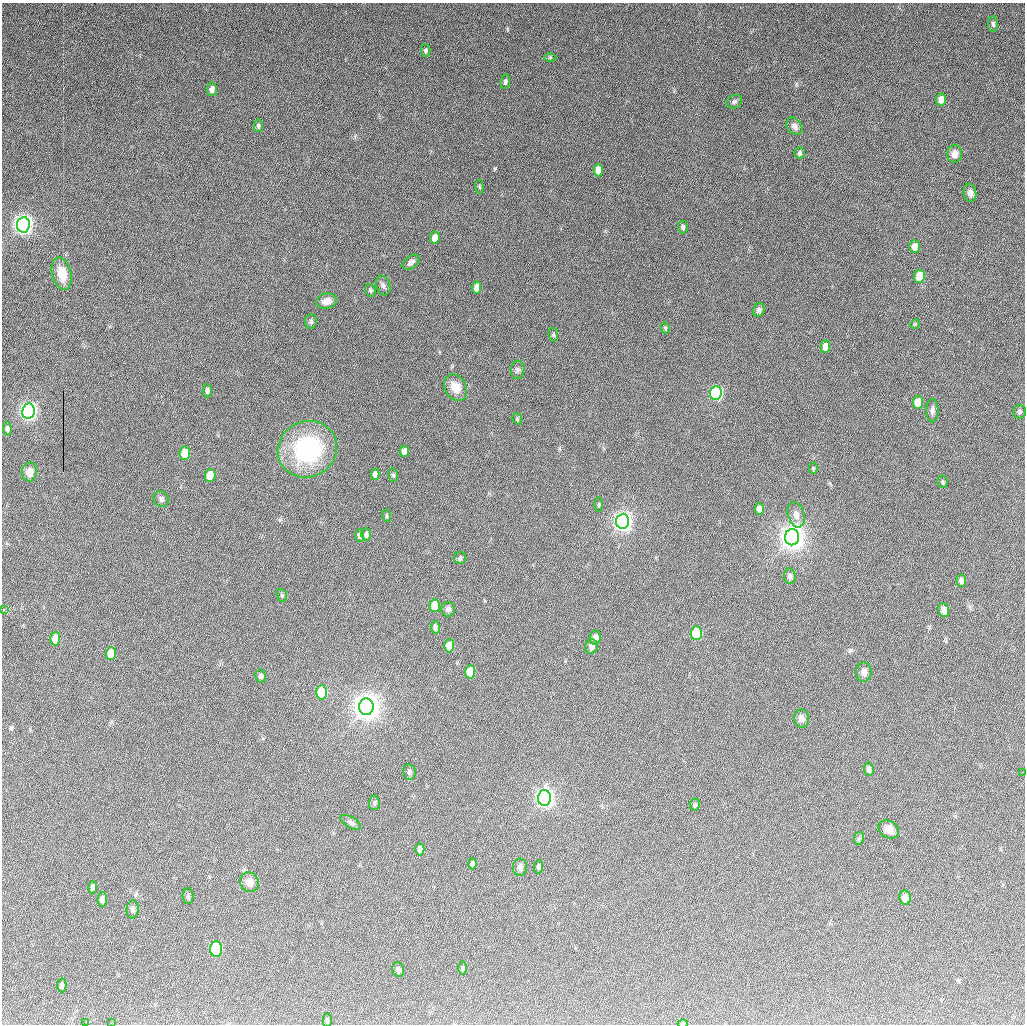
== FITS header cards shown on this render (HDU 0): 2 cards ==
NAXIS1  =                 1023
NAXIS2  =                 1022

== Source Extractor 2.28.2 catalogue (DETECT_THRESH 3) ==
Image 1023 x 1022 px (HDU 0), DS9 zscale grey, 1 PNG px = 1 image px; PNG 1027 x 1026 px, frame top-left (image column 1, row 1022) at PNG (2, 3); each listed source drawn as its Kron ellipse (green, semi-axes under 4 px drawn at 4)
Background 798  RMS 33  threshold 97.7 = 3 sigma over >= 5 px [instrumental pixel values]
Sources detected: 107; all 107 listed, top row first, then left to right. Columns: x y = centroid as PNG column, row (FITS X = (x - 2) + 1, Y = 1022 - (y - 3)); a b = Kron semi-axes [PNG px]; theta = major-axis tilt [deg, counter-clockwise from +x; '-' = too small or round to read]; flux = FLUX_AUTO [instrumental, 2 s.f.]
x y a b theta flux
993 24 8 5 -88 5.0e+03
426 50 6 4 -88 4.8e+03
550 57 6 4 0 2.7e+03
505 82 7 5 79 5.6e+03
212 89 7 5 84 1.1e+04
941 100 6 5 - 1.8e+04
734 102 8 6 27 5.6e+03
258 126 6 5 - 4.3e+03
794 126 9 7 -54 9.8e+03
799 153 6 5 - 5.2e+03
955 154 9 7 83 1.5e+04
598 170 6 4 89 2.0e+04
479 187 7 4 -84 3.1e+03
970 193 9 6 -83 1.2e+04
23 225 8 6 83 1.7e+06
683 227 6 4 -86 5.9e+03
435 238 6 5 - 2.0e+04
914 246 6 5 - 1.6e+04
411 262 9 6 37 7.9e+03
62 274 16 9 -75 3.8e+04
919 276 6 5 - 5.4e+04
383 285 10 7 -73 7.3e+03
476 287 6 4 85 1.9e+04
370 290 6 5 - 4.0e+03
327 301 10 7 11 1.6e+04
759 310 7 5 70 6.3e+03
311 321 7 5 84 5.0e+03
915 324 5 4 - 2.4e+03
665 328 6 3 -77 3.0e+03
553 335 7 5 -82 3.5e+03
825 347 6 5 - 2.6e+04
518 370 9 6 81 6.5e+03
456 387 14 10 -59 3.2e+04
207 391 6 4 -90 5.7e+03
716 393 7 6 - 4.1e+05
918 402 6 5 - 4.2e+04
28 411 7 6 - 1.2e+06
932 411 12 6 -90 8.6e+03
1019 412 7 6 - 4.5e+03
517 419 6 4 -71 2.8e+03
7 429 7 4 -86 3.8e+03
307 449 30 27 28 2.5e+05
404 451 5 4 - 1.4e+04
185 453 7 5 85 7.4e+04
813 468 6 4 84 2.5e+03
29 472 9 7 87 1.6e+04
375 474 5 4 - 1.2e+04
393 475 7 5 89 3.6e+03
210 476 6 5 - 6.7e+04
942 482 6 5 - 3.2e+03
161 499 8 7 - 6.2e+03
599 505 7 3 89 2.6e+03
759 509 6 4 89 1.6e+04
796 515 13 8 -74 1.5e+04
387 516 6 4 -75 3.0e+03
623 521 7 6 - 1.6e+06
366 534 6 5 - 7.3e+03
360 535 6 4 -89 8.2e+03
792 537 8 7 - 3.2e+06
460 558 6 6 - 3.9e+03
790 576 8 6 -84 9.7e+03
961 581 6 5 - 9.0e+03
282 595 6 5 - 3.0e+03
435 606 6 5 - 5.2e+04
3 609 3 3 - 2.1e+03
448 609 7 7 - 7.2e+03
944 610 7 5 -74 1.2e+04
435 627 6 4 -82 6.1e+03
696 633 7 5 89 1.5e+05
595 637 7 5 82 9.7e+03
55 639 7 5 86 3.4e+04
449 646 6 5 - 4.0e+04
591 647 7 6 - 9.4e+03
111 654 6 5 - 3.9e+04
470 672 6 5 - 7.0e+04
864 672 10 8 86 1.1e+04
261 676 6 5 - 5.5e+03
322 692 7 5 89 1.9e+05
366 707 8 7 - 3.6e+06
801 719 9 7 -83 1.2e+04
869 769 6 5 - 7.7e+03
409 772 8 6 -81 6.0e+03
1022 772 3 2 - 2.1e+03
544 798 8 6 88 1.5e+06
374 803 7 5 89 4.1e+03
695 805 6 5 - 3.9e+03
351 822 11 5 -30 6.3e+03
889 830 11 8 -34 1.8e+04
859 838 6 5 - 3.9e+03
420 849 6 4 -88 1.2e+04
472 864 5 4 - 6.8e+03
520 867 8 7 - 7.2e+03
539 867 6 4 84 5.6e+03
249 882 10 9 - 1.6e+04
93 887 6 4 84 5.7e+03
188 896 8 5 -88 4.4e+03
905 898 7 6 - 2.5e+04
102 900 7 5 87 9.5e+03
133 909 9 6 85 6.4e+03
216 949 7 6 - 2.9e+05
463 968 7 4 89 3.0e+03
398 970 7 5 -75 5.9e+03
62 985 7 4 -89 5.7e+03
327 1020 7 4 -89 3.6e+03
85 1022 3 2 - 1.1e+04
111 1023 2 2 - 1.5e+03
683 1023 5 3 - 1.8e+03
At the frame edge (FLAGS 8, measured only in part): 3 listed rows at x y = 3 609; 111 1023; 683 1023